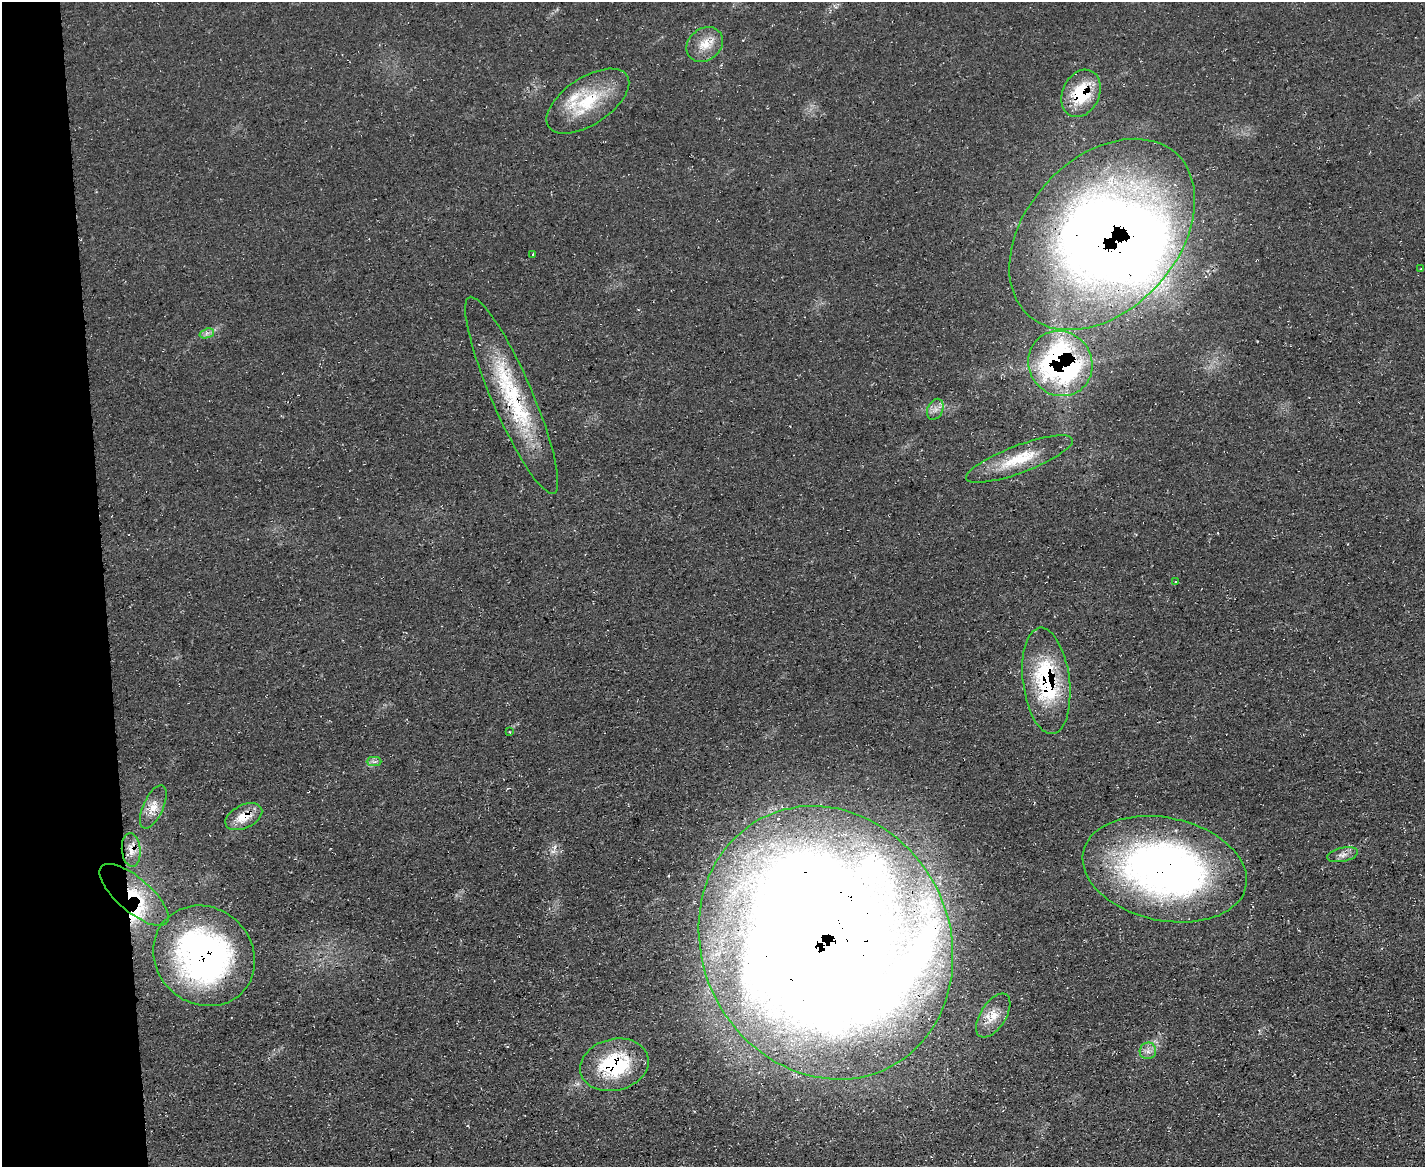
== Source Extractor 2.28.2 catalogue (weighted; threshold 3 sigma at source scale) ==
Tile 4 of 3 x 4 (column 1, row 2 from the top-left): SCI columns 129-1551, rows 2329-3493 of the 4639 x 4657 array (HDU 1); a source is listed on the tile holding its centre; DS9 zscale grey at full resolution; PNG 1427 x 1169 px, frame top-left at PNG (2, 2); each listed source drawn as its Kron ellipse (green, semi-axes under 4 px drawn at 4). Shown black and unused: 7% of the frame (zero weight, under 3 of 4 exposures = <1% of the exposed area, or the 3 px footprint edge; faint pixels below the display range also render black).
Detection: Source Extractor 2.28.2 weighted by HDU 2 'WHT'; one run over the whole footprint, this tile lists its part. Background 0.0628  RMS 0.0072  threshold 0.0322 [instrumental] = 3 sigma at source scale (4.5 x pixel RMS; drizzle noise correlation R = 1.50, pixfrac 1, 0.05/0.05 arcsec/px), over >= 5 px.
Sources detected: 30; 1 inside a brighter object's white glare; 1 cosmic-ray / hot-pixel residue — neither listed nor drawn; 2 inside a brighter listed object's ellipse — not listed separately; the other 26 listed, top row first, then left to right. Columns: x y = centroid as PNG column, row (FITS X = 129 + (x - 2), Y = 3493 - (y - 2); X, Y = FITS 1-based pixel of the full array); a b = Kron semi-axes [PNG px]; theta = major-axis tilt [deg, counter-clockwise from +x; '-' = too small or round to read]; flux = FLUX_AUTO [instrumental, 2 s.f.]
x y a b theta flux
705 44 20 16 38 13
1081 93 25 18 64 39
588 101 47 23 33 43
1102 234 110 75 48 830
533 254 3 2 - 0.87
1421 269 4 2 - 0.58
207 333 7 4 18 2.2
1060 363 33 31 -53 190
512 395 107 20 -67 83
935 409 11 7 66 4.3
1019 459 57 13 21 30
1175 582 3 3 - 0.73
1046 681 53 23 -83 81
510 732 3 2 - 0.61
374 762 7 4 0 2
153 807 23 10 65 9.4
244 817 20 11 26 15
131 850 17 9 -84 8
1342 855 16 7 12 4.6
1165 869 83 51 -12 420
134 895 43 17 -41 36
826 943 140 123 -62 3400
204 956 53 48 -41 240
993 1016 25 12 57 13
1148 1051 8 8 - 4
614 1065 35 25 14 66
Overlapping masked pixels (flux is a lower limit): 12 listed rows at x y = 1081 93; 1102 234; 1060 363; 512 395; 1046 681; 244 817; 131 850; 1165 869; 134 895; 826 943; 204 956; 614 1065